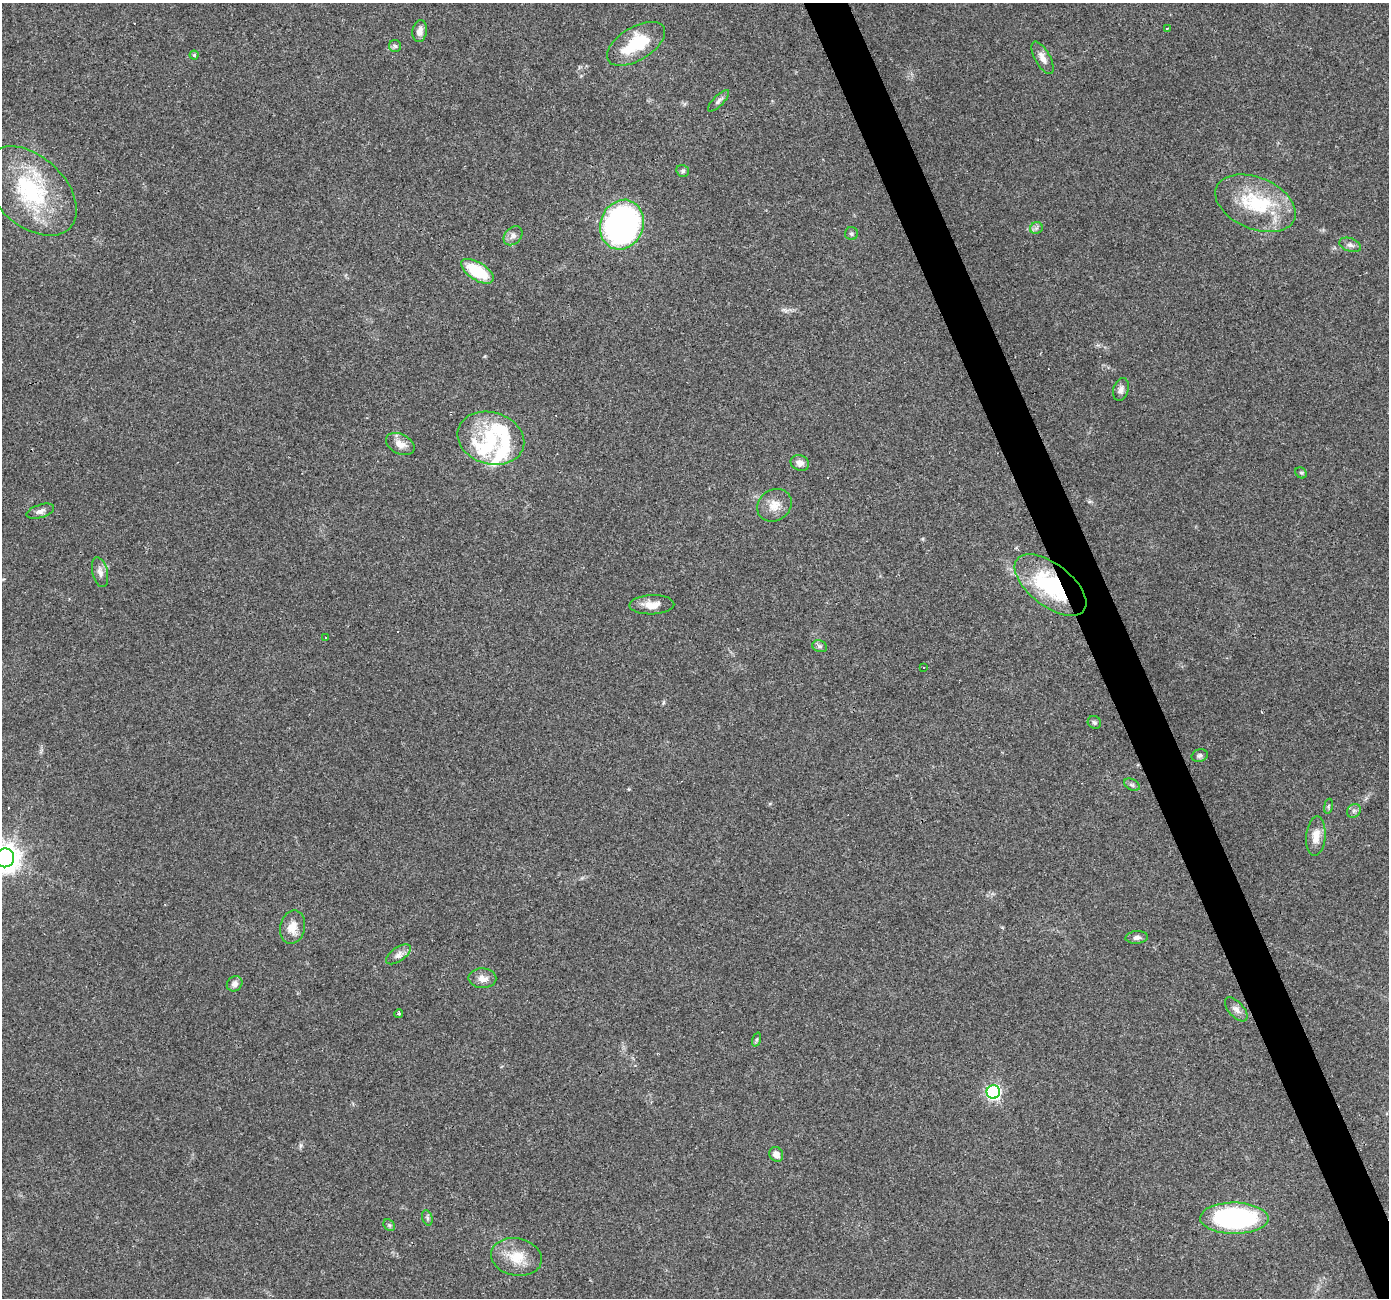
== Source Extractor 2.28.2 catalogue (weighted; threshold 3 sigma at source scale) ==
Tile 6 of 4 x 4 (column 2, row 2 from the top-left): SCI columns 1388-2774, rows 2670-3965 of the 5548 x 5393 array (HDU 1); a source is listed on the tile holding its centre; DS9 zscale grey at full resolution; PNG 1391 x 1300 px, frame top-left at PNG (2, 3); each listed source drawn as its Kron ellipse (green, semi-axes under 4 px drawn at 4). Shown black and unused: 3% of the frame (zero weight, under 3 of 4 exposures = <1% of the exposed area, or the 3 px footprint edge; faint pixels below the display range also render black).
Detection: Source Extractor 2.28.2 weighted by HDU 2 'WHT'; one run over the whole footprint, this tile lists its part. Background 0.0248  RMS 0.0038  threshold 0.017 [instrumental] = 3 sigma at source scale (4.5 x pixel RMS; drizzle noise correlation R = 1.50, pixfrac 1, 0.0396/0.0396 arcsec/px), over >= 5 px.
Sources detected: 63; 9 cosmic-ray / hot-pixel residue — neither listed nor drawn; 4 inside a brighter listed object's ellipse — not listed separately; the other 50 listed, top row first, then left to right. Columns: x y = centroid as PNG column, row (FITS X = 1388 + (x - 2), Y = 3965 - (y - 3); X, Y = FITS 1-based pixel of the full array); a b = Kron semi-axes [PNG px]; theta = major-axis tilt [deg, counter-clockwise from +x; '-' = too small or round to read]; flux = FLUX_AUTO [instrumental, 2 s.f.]
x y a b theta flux
1167 28 3 2 - 0.4
420 31 11 7 81 2.4
636 44 32 16 31 19
395 46 6 6 - 0.82
194 55 4 4 - 0.56
1042 58 18 7 -61 2.8
718 101 14 5 46 1.3
683 171 6 6 - 0.84
30 191 54 34 -43 40
1255 203 42 26 -23 26
622 225 25 21 69 130
1036 228 6 5 - 1
851 234 6 6 - 0.83
513 236 11 8 44 1.8
1350 245 11 6 -19 1.6
477 271 18 9 -32 17
1121 389 11 7 74 1.6
491 438 34 26 -16 23
400 444 15 9 -27 3.7
800 463 9 7 -22 2.1
1301 473 6 5 - 0.68
774 505 18 15 35 4.9
40 511 14 6 18 1.6
100 572 15 7 -76 2.2
1050 585 42 21 -38 38
652 605 22 9 2 4.6
326 638 2 2 - 0.35
820 646 7 5 -21 0.92
923 667 2 2 - 0.44
1094 722 7 6 - 0.8
1200 756 8 6 16 0.99
1132 785 8 5 -29 0.87
1328 806 8 4 81 0.56
1354 811 7 6 - 1
1316 836 20 9 85 4.8
5 858 9 9 - 430
292 927 17 12 78 4.7
1137 937 11 6 4 1.5
398 954 14 7 34 2.1
482 978 14 10 -2 2.9
235 984 8 7 - 1.9
1236 1009 14 7 -48 2.2
398 1014 4 3 - 0.52
756 1039 7 3 71 0.54
993 1092 6 6 - 72
776 1154 8 6 -57 2.5
427 1218 8 5 -71 0.79
1234 1218 34 15 -1 71
389 1225 6 5 - 0.7
516 1257 26 18 -11 9
Overlapping masked pixels (flux is a lower limit): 1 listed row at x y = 1050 585
Isophote crosses this tile's border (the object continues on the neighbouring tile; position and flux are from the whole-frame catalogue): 1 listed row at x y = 5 858